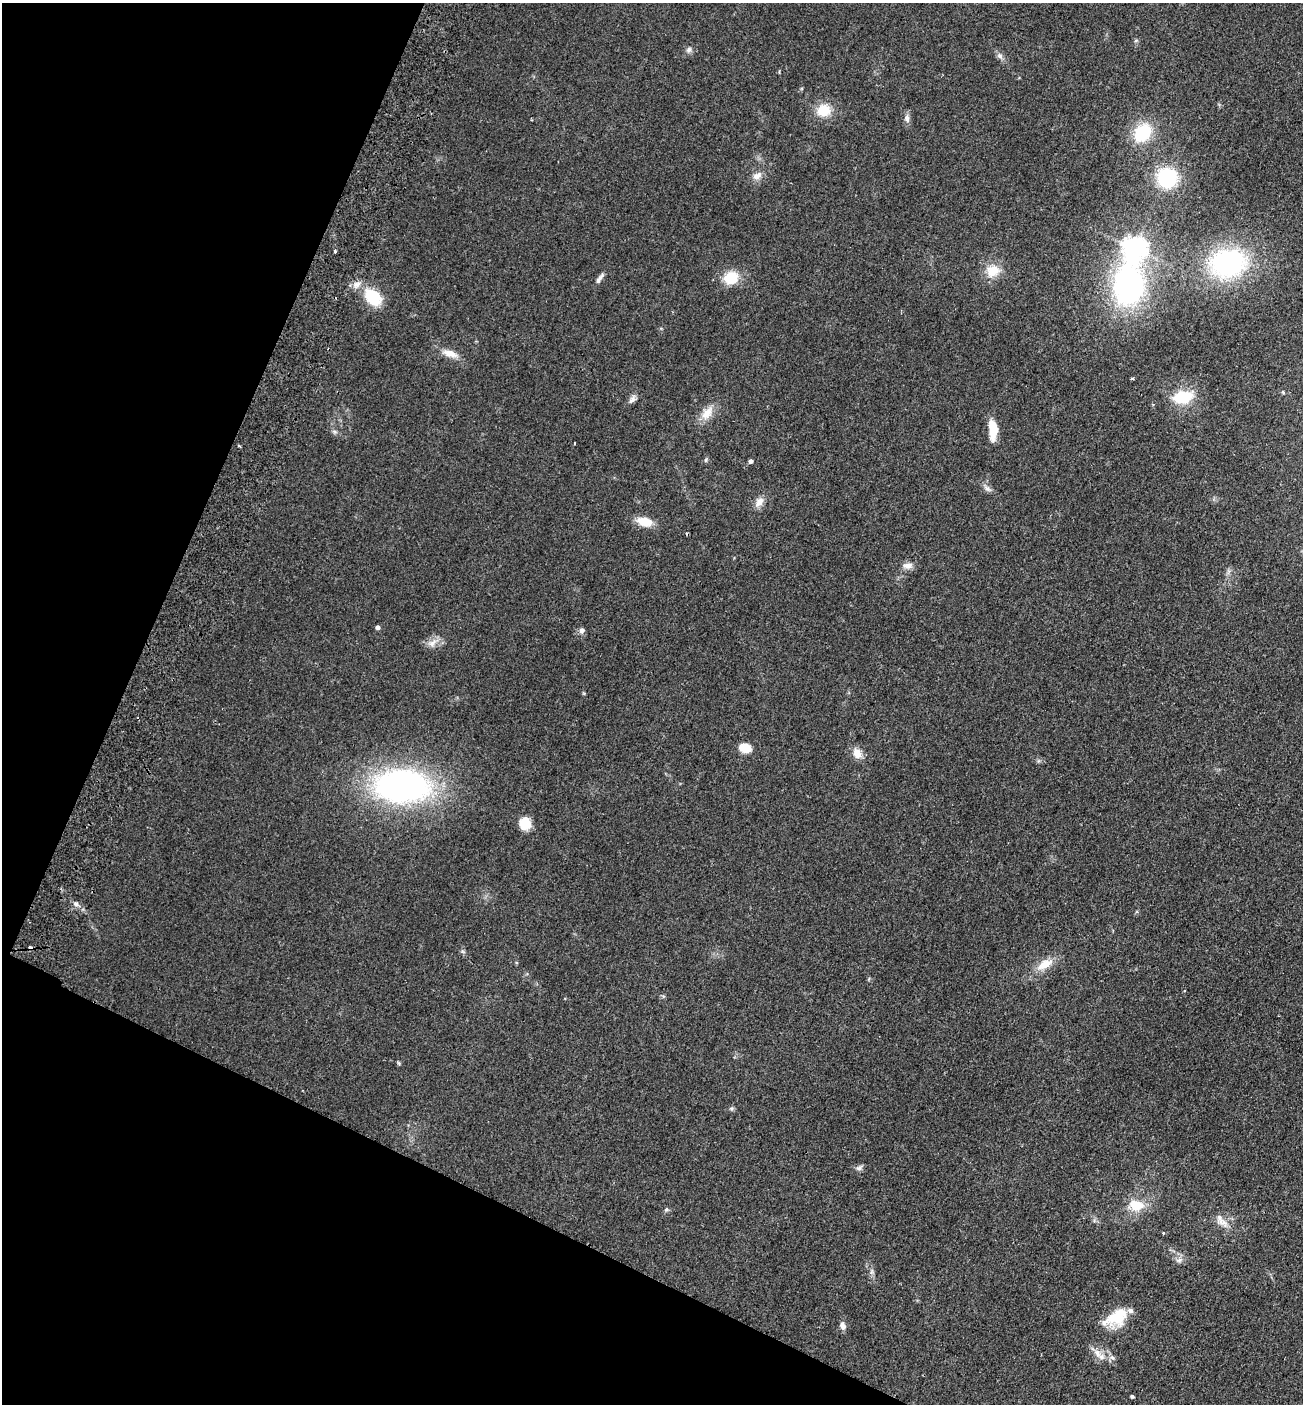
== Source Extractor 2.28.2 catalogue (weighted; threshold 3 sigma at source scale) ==
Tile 9 of 4 x 4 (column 1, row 3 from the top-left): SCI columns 196-1496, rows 1430-2831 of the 5727 x 5663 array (HDU 1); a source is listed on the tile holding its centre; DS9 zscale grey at full resolution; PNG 1305 x 1406 px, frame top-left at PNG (2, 3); no overlay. Shown black and unused: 22% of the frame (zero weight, under 2 of 3 exposures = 3% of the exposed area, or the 3 px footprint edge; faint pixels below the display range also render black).
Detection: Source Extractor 2.28.2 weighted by HDU 2 'WHT'; one run over the whole footprint, this tile lists its part. Background 0.111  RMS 0.0093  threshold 0.042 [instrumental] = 3 sigma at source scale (4.5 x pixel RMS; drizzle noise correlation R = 1.50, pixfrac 1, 0.05/0.05 arcsec/px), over >= 5 px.
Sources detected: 51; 1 cosmic-ray / hot-pixel residue — not listed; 1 inside a brighter listed object's ellipse — not listed separately; the other 49 listed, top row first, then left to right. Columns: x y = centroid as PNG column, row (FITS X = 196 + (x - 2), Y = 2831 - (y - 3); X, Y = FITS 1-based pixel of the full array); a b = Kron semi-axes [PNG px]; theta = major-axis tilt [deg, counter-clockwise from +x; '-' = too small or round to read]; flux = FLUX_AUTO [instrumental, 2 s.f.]
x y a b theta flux
689 50 8 7 - 2.8
1000 56 9 7 -45 3.1
824 110 16 14 13 19
907 118 11 7 -88 3.8
1143 133 16 12 49 49
757 176 13 9 27 5.9
1167 178 19 19 - 56
1134 248 8 8 - 690
335 251 3 3 - 4.3
1228 263 36 28 9 130
993 271 17 15 28 16
599 278 16 5 56 3.6
731 278 16 13 19 23
356 284 10 6 44 4.4
1128 285 37 25 85 210
373 297 16 11 -44 41
450 353 21 9 -19 9.2
1132 379 5 3 - 0.91
1283 392 4 4 - 1
1183 397 20 13 11 33
632 399 15 6 57 3.7
707 413 21 11 52 12
993 429 23 9 -88 17
705 460 6 4 88 1.2
750 461 4 4 - 2.8
987 489 11 5 -41 3.2
759 502 15 9 49 6.5
644 522 18 10 -13 14
908 566 13 8 4 5.5
377 627 4 4 - 3
582 630 7 6 - 3.4
433 643 14 6 52 5.5
745 748 8 5 -17 49
857 753 13 10 -67 8.7
402 786 53 32 -1 280
525 823 13 12 - 15
1045 964 22 11 28 14
398 1063 6 3 -70 1.1
731 1108 6 4 0 1.5
859 1168 8 6 4 2.6
1136 1205 21 15 -6 18
666 1209 5 5 - 1.5
1222 1222 19 9 -24 8.4
1179 1260 8 6 14 3
1118 1317 33 17 20 28
843 1326 9 6 -66 4.6
1097 1353 15 8 -59 7.3
1112 1358 7 4 -2 2.1
1132 1396 4 3 - 1.8
Unlisted compact peaks at least as high as the median listed source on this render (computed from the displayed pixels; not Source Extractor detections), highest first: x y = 76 904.